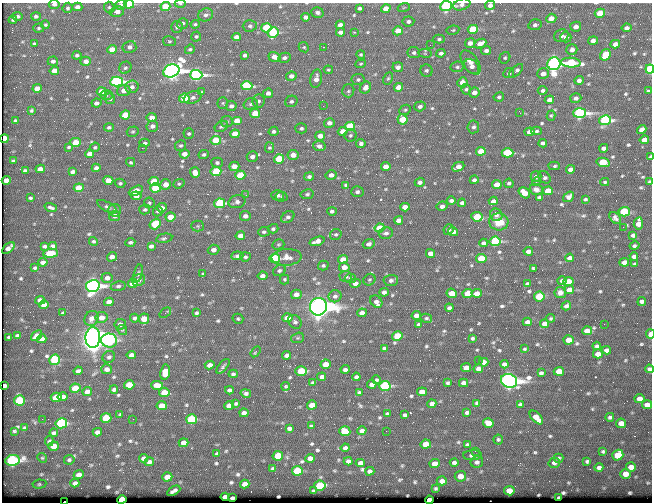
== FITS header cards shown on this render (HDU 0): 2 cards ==
NAXIS1  =                  650 / Width of table row in bytes
NAXIS2  =                  500 / Number of rows in table

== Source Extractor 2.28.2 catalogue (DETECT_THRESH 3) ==
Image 650 x 500 px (HDU 0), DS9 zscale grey, 1 PNG px = 1 image px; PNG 654 x 504 px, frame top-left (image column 1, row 500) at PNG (2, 3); each listed source drawn as its Kron ellipse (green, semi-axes under 4 px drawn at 4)
Background 352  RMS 1.1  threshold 3.41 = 3 sigma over >= 5 px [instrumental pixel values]
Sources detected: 661; of the 661, the 500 brightest by FLUX_AUTO listed and drawn (161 fainter detections omitted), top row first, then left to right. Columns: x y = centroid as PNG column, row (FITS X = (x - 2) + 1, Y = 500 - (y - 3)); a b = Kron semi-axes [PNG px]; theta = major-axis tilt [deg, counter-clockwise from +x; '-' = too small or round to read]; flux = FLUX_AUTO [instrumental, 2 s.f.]
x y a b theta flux
54 4 5 4 - 250
129 4 5 4 - 3900
180 4 5 3 - 98
121 5 6 5 - 230
462 5 9 5 17 280
490 5 5 4 - 360
446 6 6 5 - 13000
77 7 5 4 - 320
165 7 5 4 - 2100
404 7 6 4 19 100
67 8 5 5 - 140
109 8 6 5 - 120
359 8 4 3 - 210
386 9 5 4 - 950
117 12 7 5 13 530
317 12 6 5 - 210
600 13 5 4 - 2000
206 15 7 6 - 260
17 16 5 4 - 200
36 16 5 4 - 190
305 17 4 4 - 280
551 18 5 4 - 840
13 20 4 3 - 100
408 21 6 5 - 270
182 23 6 5 - 180
195 24 4 4 - 120
45 25 4 4 - 100
340 25 4 4 - 440
535 25 7 5 12 280
250 26 7 5 3 180
177 27 6 6 - 220
576 27 5 5 - 380
39 28 5 4 - 120
266 28 5 4 - 4900
627 28 5 4 - 340
473 29 5 4 - 4000
453 30 6 4 10 120
398 31 5 4 - 990
273 32 5 5 - 5300
341 32 4 4 - 310
355 32 3 3 - 110
196 36 5 5 - 120
561 36 7 6 - 280
236 37 4 4 - 440
566 37 5 5 - 350
439 39 5 4 - 140
169 41 6 5 - 120
593 41 5 4 - 320
470 43 5 4 - 430
34 44 3 3 - 120
480 44 6 4 25 870
615 44 5 4 - 750
430 45 2 2 - 120
129 47 7 6 - 320
304 47 5 4 - 100
323 47 2 2 - 250
112 49 5 4 - 1100
190 49 5 4 - 130
572 50 5 5 - 330
486 51 5 4 - 270
414 53 6 5 - 190
425 53 7 4 -7 130
441 53 5 4 - 260
77 55 4 4 - 160
245 55 4 3 - 180
361 55 4 4 - 110
605 55 6 5 - 2800
274 57 6 4 -17 690
284 58 6 5 - 250
505 58 6 5 - 130
53 61 5 4 - 210
86 61 5 4 - 440
471 63 14 7 -54 580
571 63 10 5 -4 4600
361 64 5 4 - 100
554 64 6 6 - 50000
398 67 5 5 - 310
457 67 6 5 - 180
472 67 8 6 -49 410
125 68 6 5 - 170
650 69 4 4 - 9900
328 70 5 3 - 110
54 71 5 4 - 870
171 71 8 6 23 56000
426 71 6 6 - 210
516 71 9 4 45 260
509 73 5 5 - 170
543 74 6 5 - 580
196 75 6 5 - 21000
291 76 5 4 - 440
388 78 6 4 62 120
316 79 9 5 79 500
358 80 6 5 - 170
579 80 5 4 - 260
117 82 6 5 - 19000
462 82 5 5 - 690
247 86 6 4 0 6000
132 87 6 6 - 300
399 87 5 4 - 800
37 88 5 4 - 680
365 88 6 5 - 450
466 89 5 4 - 150
543 90 5 4 - 200
101 91 5 4 - 1100
124 91 6 5 - 580
348 91 7 6 - 170
648 91 4 3 - 140
202 92 3 3 - 100
268 93 5 4 - 360
474 93 5 5 - 510
106 95 6 5 - 140
193 97 9 6 23 240
499 97 5 4 - 160
184 98 5 4 - 3600
576 98 6 5 - 290
110 99 5 5 - 150
549 100 4 4 - 390
258 101 7 6 - 210
291 101 6 5 - 190
96 103 5 4 - 270
223 103 5 5 - 120
250 104 7 5 17 160
231 106 5 5 - 230
323 106 2 2 - 160
420 106 6 4 17 220
31 110 3 3 - 110
405 110 6 5 - 130
255 113 5 4 - 1700
520 113 4 3 - 100
579 113 6 5 - 22000
125 115 5 4 - 1900
551 116 5 4 - 100
152 117 5 4 - 540
402 119 5 5 - 1900
605 120 6 5 - 13000
15 121 4 3 - 150
237 121 5 4 - 960
227 122 6 5 - 130
329 123 5 5 - 370
152 126 6 5 - 300
221 126 7 5 32 160
350 126 5 4 - 4000
109 127 5 4 - 130
473 127 6 6 - 190
301 128 6 5 - 160
642 129 5 4 - 430
273 131 5 4 - 180
343 131 5 4 - 770
537 131 5 4 - 140
133 132 6 5 - 110
530 132 5 4 - 610
189 134 5 5 - 130
235 134 5 4 - 1400
350 135 6 6 - 150
320 136 5 4 - 720
4 139 4 4 - 2700
216 140 5 4 - 2300
644 140 5 4 - 640
76 142 5 4 - 1400
145 143 5 4 - 140
361 143 4 4 - 190
543 143 4 4 - 260
181 145 6 5 - 130
319 146 6 5 - 350
69 147 4 3 - 110
95 147 5 4 - 110
142 148 2 2 - 660
269 148 5 4 - 120
604 148 4 4 - 310
481 151 5 4 - 1800
508 153 6 4 0 5000
90 154 4 4 - 520
184 154 5 4 - 570
204 155 5 4 - 160
293 155 5 5 - 610
252 156 6 5 - 370
650 157 4 3 - 250
279 159 5 4 - 2300
13 161 4 3 - 140
131 162 4 4 - 120
603 162 6 4 -14 3500
217 163 5 5 - 160
234 166 5 4 - 770
386 166 5 4 - 680
554 166 6 4 2 130
458 167 6 4 25 550
96 168 4 4 - 290
40 169 5 4 - 570
570 169 4 4 - 420
25 171 4 3 - 190
72 172 4 3 - 200
216 172 5 4 - 3500
195 173 5 5 - 640
240 175 5 4 - 3300
331 175 5 5 - 410
309 176 5 4 - 200
536 176 5 5 - 240
545 177 7 5 -43 200
6 180 4 4 - 570
108 180 5 4 - 930
474 180 4 4 - 200
536 181 5 3 - 130
154 182 5 4 - 2000
420 182 5 4 - 260
605 182 4 3 - 120
650 182 4 3 - 140
120 183 5 4 - 120
509 183 5 4 - 160
166 184 5 5 - 690
179 184 6 4 21 110
346 185 4 3 - 130
497 185 5 4 - 1100
79 188 5 4 - 1700
155 188 5 4 - 3700
536 190 7 5 -20 320
136 191 7 4 25 1300
548 191 5 4 - 1900
357 192 6 5 - 210
524 193 6 4 -39 1100
307 194 7 5 11 140
246 195 3 3 - 110
277 195 6 5 - 230
136 196 5 4 - 440
281 197 6 4 -13 120
539 197 4 4 - 220
569 197 6 4 37 360
30 198 4 3 - 110
585 199 3 3 - 130
451 201 4 4 - 200
493 201 4 4 - 350
237 202 8 6 16 310
149 203 5 5 - 130
220 203 5 5 - 6900
462 203 4 4 - 220
442 206 5 4 - 400
51 207 6 3 -18 180
107 207 11 4 -29 170
405 207 5 4 - 700
162 208 5 4 - 420
145 209 5 5 - 140
115 210 6 6 - 210
158 211 5 4 - 160
332 211 5 4 - 180
624 212 5 4 - 5400
496 215 6 6 - 270
115 216 5 5 - 430
245 216 5 5 - 360
170 217 5 4 - 1300
288 217 7 5 36 230
477 217 6 4 -7 3000
615 218 6 4 -50 220
399 220 4 4 - 440
499 222 9 8 - 1300
638 223 6 4 80 770
155 224 6 5 - 2700
198 226 6 5 - 130
623 227 2 2 - 250
380 228 5 4 - 2800
273 229 5 4 - 150
449 230 5 5 - 160
264 232 6 4 3 160
453 232 5 4 - 460
386 233 7 6 - 250
336 234 6 5 - 120
633 235 4 4 - 250
240 236 5 4 - 620
164 238 8 4 11 180
93 241 5 4 - 140
317 241 8 4 19 500
495 241 5 5 - 7600
130 242 5 4 - 160
484 243 4 4 - 260
278 244 6 5 - 110
369 244 6 5 - 310
44 246 4 3 - 150
53 246 4 4 - 230
151 246 4 4 - 260
635 246 5 3 - 150
8 248 7 4 40 330
213 250 6 5 - 400
528 251 4 4 - 320
50 253 7 4 5 1800
431 253 4 4 - 670
237 256 6 4 6 180
112 257 5 4 - 440
245 257 5 4 - 150
287 257 15 8 4 560
634 257 4 4 - 240
275 258 5 4 - 6100
570 258 4 4 - 370
343 259 5 4 - 940
481 259 5 4 - 2500
43 262 4 4 - 390
624 262 5 4 - 600
635 264 3 3 - 110
323 266 5 5 - 150
344 267 5 4 - 760
35 268 3 3 - 110
533 268 3 3 - 100
279 271 7 5 32 150
138 274 9 4 77 150
203 274 3 3 - 110
262 276 5 4 - 360
346 276 6 5 - 180
107 278 6 5 - 450
350 278 5 5 - 190
284 279 5 4 - 110
138 280 6 6 - 430
369 280 6 5 - 140
391 280 7 5 4 260
562 281 4 4 - 180
568 281 5 4 - 1300
133 283 5 4 - 1500
355 283 5 4 - 480
527 284 4 4 - 200
93 286 7 6 - 35000
118 286 7 5 8 180
569 290 5 4 - 820
384 292 4 4 - 330
560 292 6 5 - 320
452 293 5 4 - 970
468 293 5 4 - 1900
477 293 5 4 - 760
296 294 5 5 - 610
335 296 6 6 - 230
539 296 5 5 - 3800
40 300 5 4 - 440
376 301 7 5 -48 310
109 302 5 4 - 500
642 302 4 4 - 230
44 305 5 4 - 670
566 306 5 4 - 270
318 307 9 8 - 120000
449 308 4 4 - 210
63 313 4 3 - 150
165 313 6 4 37 140
196 313 3 3 - 130
362 313 5 4 - 560
416 315 4 4 - 410
102 317 6 5 - 720
92 318 8 6 55 520
134 318 4 4 - 200
287 318 5 4 - 1300
426 318 5 4 - 120
551 318 4 4 - 100
144 319 5 5 - 1400
238 319 5 5 - 130
295 322 7 6 - 210
527 322 4 4 - 320
120 324 6 5 - 300
544 324 4 4 - 460
604 324 2 2 - 320
419 325 4 3 - 190
122 330 5 4 - 110
587 331 5 4 - 760
650 334 5 3 - 840
17 335 4 3 - 120
37 336 6 4 41 640
397 336 5 4 - 2900
9 337 4 3 - 120
93 338 10 7 88 160000
298 338 6 5 - 120
472 338 3 3 - 140
42 339 5 4 - 510
109 340 8 7 - 7800
569 340 5 4 - 1300
597 346 4 4 - 200
384 348 4 3 - 140
525 349 3 3 - 99
607 350 4 4 - 410
255 352 6 3 57 120
598 354 5 4 - 630
131 355 4 4 - 360
287 355 4 4 - 320
109 357 6 5 - 200
55 360 5 5 - 3400
478 361 2 2 - 160
484 362 4 4 - 530
325 364 5 4 - 1100
504 364 4 4 - 260
210 365 5 4 - 420
223 366 9 4 49 160
466 368 5 4 - 870
107 369 5 5 - 380
345 369 4 4 - 240
478 369 5 4 - 380
650 369 4 4 - 220
78 371 4 4 - 220
301 371 6 4 1 2700
559 371 5 4 - 1400
165 372 7 5 79 1100
541 373 4 4 - 200
233 374 4 4 - 160
322 377 4 4 - 290
356 377 4 4 - 220
377 380 4 4 - 110
509 381 8 7 - 58000
313 383 3 3 - 130
448 383 4 3 - 140
463 383 4 4 - 330
372 384 4 4 - 340
129 385 5 4 - 1600
157 385 6 4 -3 800
4 386 4 3 - 180
286 386 4 4 - 110
385 386 5 5 - 8800
75 388 5 4 - 2000
114 390 4 3 - 170
229 390 4 4 - 220
87 391 5 4 - 560
164 392 5 4 - 1600
359 392 4 4 - 130
422 392 5 4 - 1100
246 393 5 4 - 180
56 397 5 4 - 2200
63 397 5 4 - 610
639 399 5 4 - 700
19 400 5 5 - 4000
477 403 4 3 - 140
236 404 4 3 - 110
432 404 4 4 - 380
312 405 5 4 - 1100
520 405 4 3 - 150
647 405 5 4 - 670
162 406 5 4 - 1600
229 406 5 4 - 1200
244 413 4 4 - 300
467 413 4 3 - 170
387 414 3 3 - 99
120 415 3 3 - 100
405 415 4 4 - 190
536 417 8 5 -46 930
610 417 4 4 - 170
106 418 5 5 - 2900
42 419 2 2 - 140
133 419 2 2 - 150
192 419 5 5 - 5200
61 423 6 5 - 7500
488 423 5 5 - 1000
621 423 5 4 - 660
311 426 4 3 - 120
25 428 4 3 - 150
289 428 4 4 - 220
14 431 3 3 - 100
345 431 5 5 - 2000
362 431 5 4 - 360
386 431 2 2 - 410
97 432 4 4 - 290
54 433 4 4 - 160
498 439 5 5 - 120
49 441 5 4 - 130
184 443 5 4 - 660
426 444 5 4 - 1200
467 445 4 3 - 140
54 446 5 4 - 930
345 448 4 4 - 230
475 451 2 2 - 270
603 451 4 3 - 130
217 454 4 3 - 160
472 455 9 5 1 340
618 455 6 5 - 2700
278 456 5 5 - 2500
42 458 5 4 - 100
144 458 4 4 - 370
310 458 5 4 - 450
559 458 5 4 - 160
13 460 7 5 10 16000
69 460 5 4 - 130
348 461 4 4 - 260
587 461 4 3 - 130
149 462 5 4 - 210
477 462 6 5 - 260
360 463 4 4 - 390
454 463 4 4 - 220
554 463 6 5 - 300
435 464 5 4 - 940
599 467 4 4 - 250
631 467 5 4 - 760
273 469 3 3 - 110
297 471 5 5 - 4800
370 471 4 4 - 230
625 474 5 4 - 800
79 475 5 4 - 460
460 476 6 5 - 920
167 477 5 4 - 1000
442 481 5 4 - 510
75 483 4 4 - 260
39 484 7 4 6 160
245 484 5 4 - 480
320 486 6 5 - 3900
436 488 3 3 - 110
174 491 7 3 29 180
313 491 3 3 - 120
509 491 5 4 - 1200
225 497 4 4 - 470
232 498 4 3 - 210
559 498 4 3 - 180
122 500 5 4 - 3900
429 500 4 4 - 980
65 502 3 2 - 170
At the frame edge (FLAGS 8, measured only in part): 17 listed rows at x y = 54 4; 129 4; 180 4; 121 5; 462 5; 490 5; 446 6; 165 7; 650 69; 4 139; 650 157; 650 182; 650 334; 650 369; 122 500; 429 500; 65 502
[161 fainter detections neither listed nor drawn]